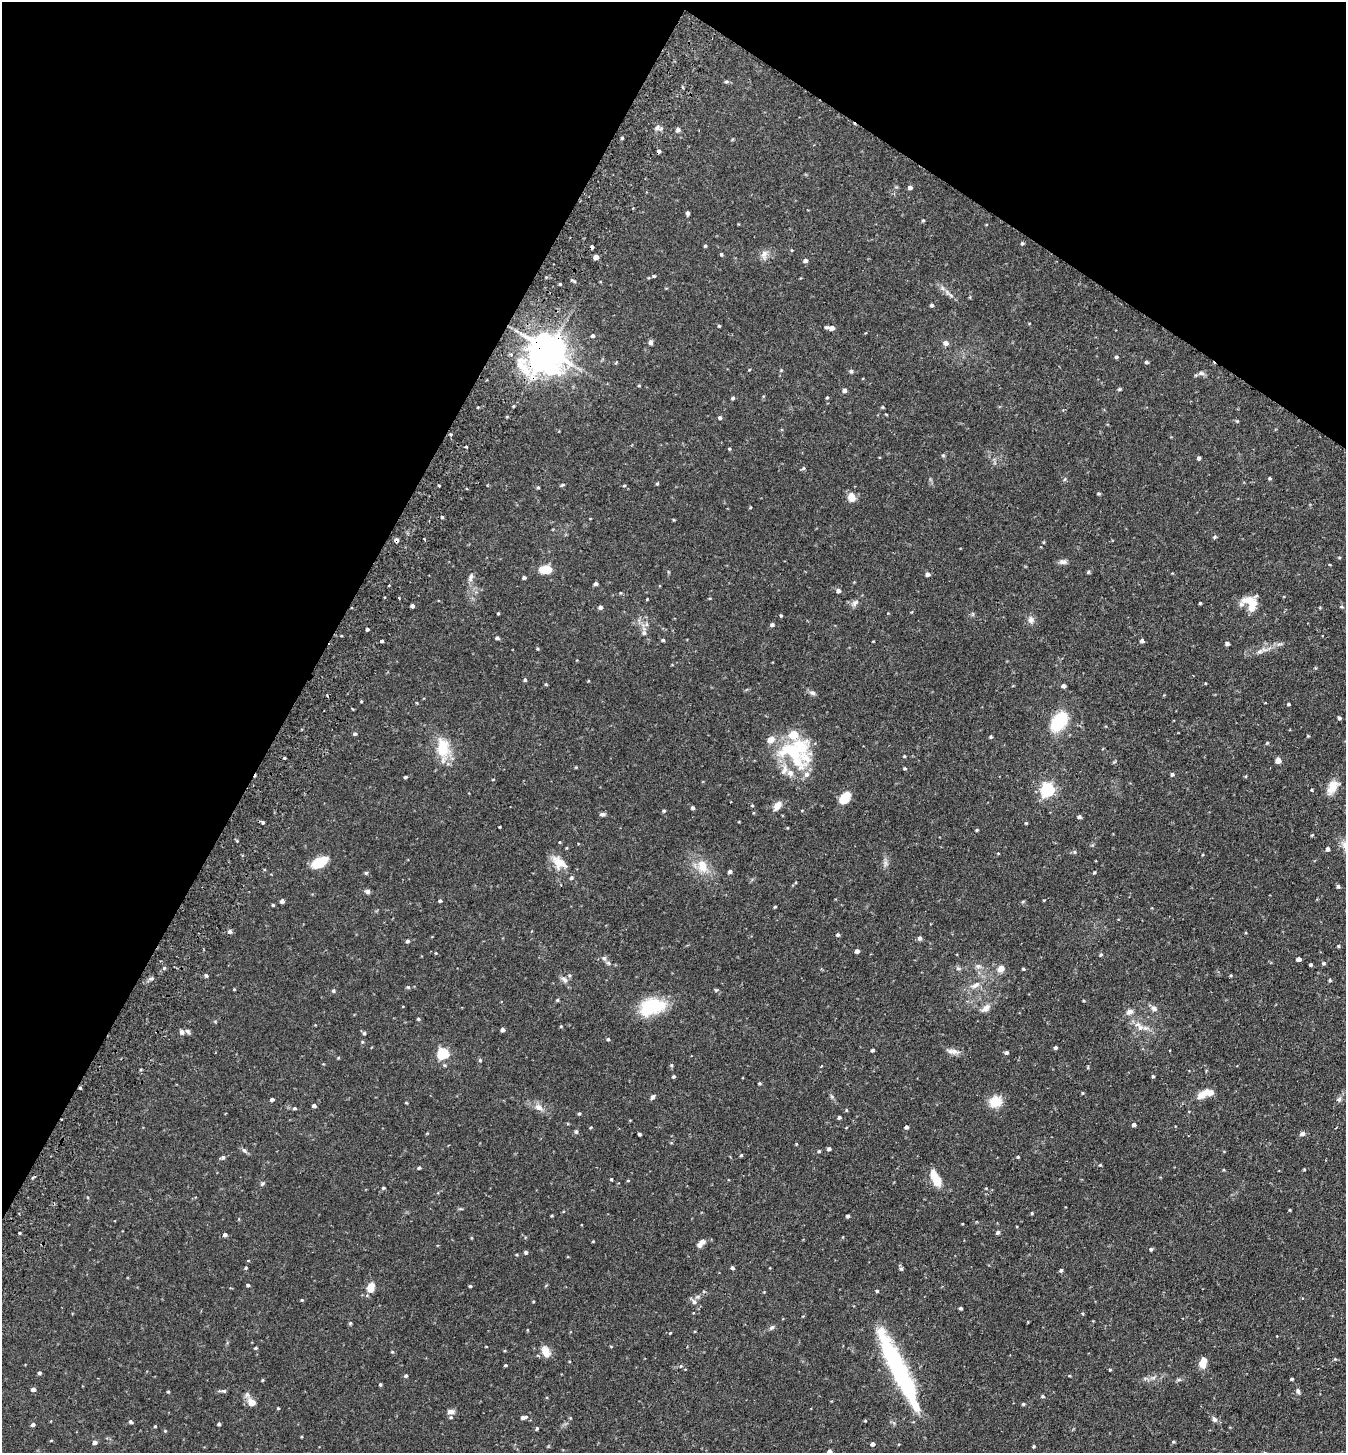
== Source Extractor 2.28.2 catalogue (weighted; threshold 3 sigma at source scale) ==
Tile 2 of 4 x 4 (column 2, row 1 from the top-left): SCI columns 1545-2888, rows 4387-5837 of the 5914 x 5870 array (HDU 1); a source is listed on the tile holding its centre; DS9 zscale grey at full resolution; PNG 1348 x 1455 px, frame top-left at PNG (2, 2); no overlay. Shown black and unused: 29% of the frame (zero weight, under 2 of 3 exposures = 3% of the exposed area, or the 3 px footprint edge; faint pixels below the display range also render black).
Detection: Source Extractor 2.28.2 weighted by HDU 2 'WHT'; one run over the whole footprint, this tile lists its part. Background 0.114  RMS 0.0066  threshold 0.0297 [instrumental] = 3 sigma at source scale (4.5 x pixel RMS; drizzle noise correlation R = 1.50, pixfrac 1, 0.05/0.05 arcsec/px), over >= 5 px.
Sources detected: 297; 6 inside a brighter object's white glare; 3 cosmic-ray / hot-pixel residue — not listed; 12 inside a brighter listed object's ellipse — not listed separately; the other 276 listed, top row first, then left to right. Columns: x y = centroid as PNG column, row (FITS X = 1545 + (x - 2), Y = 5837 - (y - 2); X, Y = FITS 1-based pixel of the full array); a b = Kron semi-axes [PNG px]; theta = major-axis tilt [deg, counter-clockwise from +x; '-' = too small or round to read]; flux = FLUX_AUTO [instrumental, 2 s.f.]
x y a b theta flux
726 82 5 4 - 0.84
657 128 7 6 - 2.1
678 130 6 5 - 1.2
622 138 3 3 - 0.74
910 187 5 4 - 1.9
687 213 4 4 - 1.4
923 220 4 4 - 0.65
1022 243 4 4 - 0.76
705 246 4 4 - 0.77
721 254 5 4 - 0.77
764 255 13 8 78 3.4
596 257 4 4 - 4.4
805 261 5 5 - 1.5
654 276 4 4 - 0.78
574 281 4 4 - 0.75
560 284 3 3 - 1.3
951 296 6 4 -20 1.1
932 305 4 4 - 0.89
719 326 4 4 - 0.6
832 328 6 5 - 2.2
592 336 5 5 - 1.1
650 342 6 5 - 1.5
946 343 6 5 - 2.9
548 350 12 11 - 1200
1116 357 5 4 - 0.88
1146 362 5 4 - 0.99
520 364 25 15 88 16
781 370 4 4 - 0.55
851 371 5 4 - 1.3
1201 373 9 6 -10 1.9
639 386 5 3 - 0.53
1119 389 5 4 - 0.87
844 390 5 4 - 1.8
827 397 4 4 - 0.58
733 398 5 4 - 0.98
883 407 5 3 - 0.64
720 418 5 4 - 1.2
1237 421 5 4 - 0.63
450 435 3 3 - 2.9
466 447 4 2 - 0.59
729 449 4 3 - 0.65
943 455 6 4 -1 0.73
1199 458 4 4 - 1.3
803 468 6 4 59 0.89
1270 478 5 4 - 0.78
657 484 4 4 - 0.65
439 485 3 3 - 1.1
562 485 6 4 25 0.76
624 485 5 3 - 0.58
538 487 4 4 - 0.69
1099 493 6 3 0 0.7
851 497 9 7 -73 6.2
442 517 4 4 - 0.75
1214 537 5 4 - 0.88
425 539 3 3 - 1.6
396 540 5 4 - 2.3
1339 557 5 3 - 0.53
1063 562 10 6 0 2.3
546 570 11 7 2 11
1088 572 5 4 - 0.75
928 574 4 4 - 2.1
470 578 11 6 74 2.3
524 578 4 4 - 0.99
596 584 4 4 - 1.4
838 591 5 5 - 1.8
647 599 4 3 - 0.5
855 603 11 6 45 2.3
1200 603 4 4 - 0.55
1250 604 21 15 -37 11
412 606 3 3 - 1.5
1342 607 5 3 - 0.64
600 608 6 5 - 1.4
498 613 3 3 - 0.54
973 614 6 4 71 0.81
781 616 4 3 - 0.68
1031 620 10 8 -70 2.9
772 625 5 4 - 1.3
367 629 3 3 - 1
644 633 7 6 - 1.6
497 638 5 4 - 1
663 640 4 4 - 0.85
382 641 3 3 - 0.93
1142 641 4 4 - 1.7
1227 644 4 4 - 1.5
538 649 4 3 - 0.6
1260 652 9 6 36 2.2
525 680 4 4 - 0.95
1063 686 5 5 - 1.4
813 693 8 5 -15 1.6
1288 704 4 3 - 0.7
1339 718 4 4 - 1.1
1059 722 19 12 52 33
355 734 5 4 - 0.97
1308 736 4 3 - 0.51
991 737 4 4 - 0.89
1267 743 4 3 - 0.59
443 747 28 17 -80 17
792 751 49 27 -51 44
904 756 4 3 - 0.57
284 758 3 2 - 0.58
1278 760 4 4 - 5.9
904 768 5 4 - 0.72
1172 774 5 4 - 0.99
405 777 4 3 - 0.95
1332 787 20 11 61 7.4
1047 790 7 6 - 76
844 798 14 8 44 11
752 805 4 3 - 0.55
777 806 11 7 52 5
693 808 4 4 - 1.3
664 811 5 4 - 0.79
602 814 7 5 4 1.5
1079 817 5 4 - 1.2
263 823 3 3 - 1.7
1026 823 4 4 - 0.57
977 830 4 3 - 0.64
560 842 4 3 - 0.49
1327 849 5 4 - 1.6
1075 852 6 4 90 0.78
320 862 16 9 28 15
559 862 23 13 -35 8.8
885 863 8 5 -89 1.8
702 866 20 14 -68 11
730 872 5 4 - 1.4
1094 872 4 3 - 0.7
366 873 5 4 - 0.84
1338 886 4 4 - 1.3
368 891 6 6 - 1.7
282 901 4 4 - 2
440 901 4 4 - 0.94
1023 901 5 3 - 0.65
273 905 4 4 - 0.68
775 907 4 3 - 0.63
230 932 5 5 - 1.8
838 935 5 4 - 1
920 938 5 5 - 1.6
407 941 5 4 - 1.1
1338 946 4 4 - 0.65
857 951 5 4 - 1.7
1101 955 5 4 - 0.8
604 958 6 6 - 1.4
1298 959 4 4 - 2
1324 963 5 4 - 1
1311 964 3 3 - 1.1
978 966 8 6 -1 1.9
164 968 5 4 - 0.86
958 968 7 4 0 1.1
1001 969 10 8 42 4
1023 969 4 3 - 0.68
206 976 5 4 - 0.96
151 978 6 4 1 1.1
564 979 11 7 -39 2.6
1330 980 4 4 - 0.69
975 985 15 7 29 4.4
408 987 5 5 - 0.81
716 990 4 4 - 0.73
333 991 5 4 - 1
557 1000 5 4 - 0.68
403 1006 3 2 - 0.55
653 1006 19 14 -20 30
986 1008 13 8 39 3.7
1154 1008 8 6 -25 2.3
1129 1012 10 7 23 2.6
418 1019 4 4 - 0.76
561 1026 4 4 - 0.59
1139 1027 17 7 -61 5
502 1030 5 5 - 1.4
188 1031 7 6 - 1.4
182 1032 6 5 - 2.1
364 1033 5 4 - 0.98
608 1039 4 4 - 0.79
362 1042 4 4 - 0.67
1055 1048 4 4 - 1
872 1050 4 3 - 0.84
953 1051 17 7 -6 3.4
1169 1051 3 2 - 0.54
1006 1052 5 4 - 1.1
443 1054 6 6 - 44
338 1058 4 3 - 0.58
480 1060 5 4 - 0.76
671 1065 5 4 - 0.89
673 1076 4 4 - 0.82
1153 1076 4 4 - 0.78
759 1083 4 3 - 0.76
80 1088 4 3 - 0.83
1205 1093 21 8 18 8.8
652 1097 6 5 - 1.6
1339 1099 7 5 68 1.5
272 1100 4 4 - 1.6
995 1101 13 11 9 12
406 1103 4 3 - 0.47
314 1106 4 4 - 1.6
539 1107 11 8 -19 4.1
295 1108 5 4 - 0.93
579 1114 4 4 - 0.76
839 1117 4 4 - 1.1
1134 1125 4 4 - 1.6
591 1127 4 3 - 0.53
906 1127 4 4 - 1.2
576 1132 5 5 - 1.2
639 1134 3 3 - 1
1302 1134 7 6 - 1.7
829 1149 4 4 - 1.4
244 1150 8 5 -52 1.4
819 1151 4 4 - 0.74
741 1155 4 4 - 0.68
223 1157 6 5 - 1.3
1018 1157 4 3 - 0.65
1100 1165 4 4 - 0.56
419 1168 4 4 - 0.86
1304 1169 3 3 - 0.54
611 1179 3 3 - 0.62
937 1180 14 9 -76 8.2
262 1183 6 5 - 1
383 1188 4 4 - 0.8
1290 1210 4 3 - 0.49
848 1216 3 3 - 1.2
998 1232 6 5 - 1.1
19 1233 4 3 - 0.61
225 1235 5 4 - 1.7
593 1241 4 3 - 0.46
699 1245 7 6 - 1.9
1151 1249 4 4 - 1
526 1252 4 4 - 1.2
517 1255 4 3 - 0.57
246 1268 4 3 - 0.75
733 1268 4 4 - 1.2
901 1269 6 5 - 1.2
1061 1270 5 4 - 1
248 1285 4 4 - 0.85
470 1286 4 3 - 0.77
371 1287 13 9 70 6.1
877 1291 4 3 - 0.8
302 1300 4 3 - 0.57
694 1302 8 7 - 2.2
960 1308 4 3 - 0.96
350 1323 5 4 - 0.75
772 1328 8 5 44 1.3
670 1333 4 3 - 0.47
486 1346 4 2 - 0.38
256 1348 5 3 - 0.76
546 1351 13 9 -67 6.4
1335 1359 5 4 - 0.64
1203 1362 13 8 77 5.8
505 1365 3 3 - 0.77
681 1366 5 3 - 0.57
899 1368 85 17 -64 80
1110 1369 4 3 - 0.59
39 1373 4 4 - 1.2
406 1376 4 4 - 1.1
1153 1378 7 4 19 1.3
1291 1379 3 3 - 0.85
380 1384 4 3 - 0.74
33 1390 5 4 - 2.1
224 1391 7 4 6 1.1
1298 1391 8 5 -75 1.4
168 1392 4 3 - 0.62
1042 1396 5 4 - 0.71
252 1402 13 10 -31 5.1
1023 1404 4 4 - 0.84
278 1408 3 3 - 0.59
451 1412 10 6 -1 2.4
524 1417 10 5 11 2
1214 1419 9 6 -57 1.9
131 1422 4 4 - 1.3
219 1424 4 3 - 0.93
33 1425 5 4 - 1.2
155 1426 4 3 - 0.61
537 1428 4 4 - 0.97
165 1431 4 4 - 0.54
51 1440 5 3 - 0.47
95 1442 5 5 - 2.1
1173 1442 5 4 - 0.75
872 1444 5 4 - 1.6
1034 1446 4 4 - 0.64
830 1451 4 4 - 1.9
Overlapping masked pixels (flux is a lower limit): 3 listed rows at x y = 548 350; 396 540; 80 1088
Isophote crosses this tile's border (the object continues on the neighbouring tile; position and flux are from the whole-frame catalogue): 1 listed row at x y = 830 1451